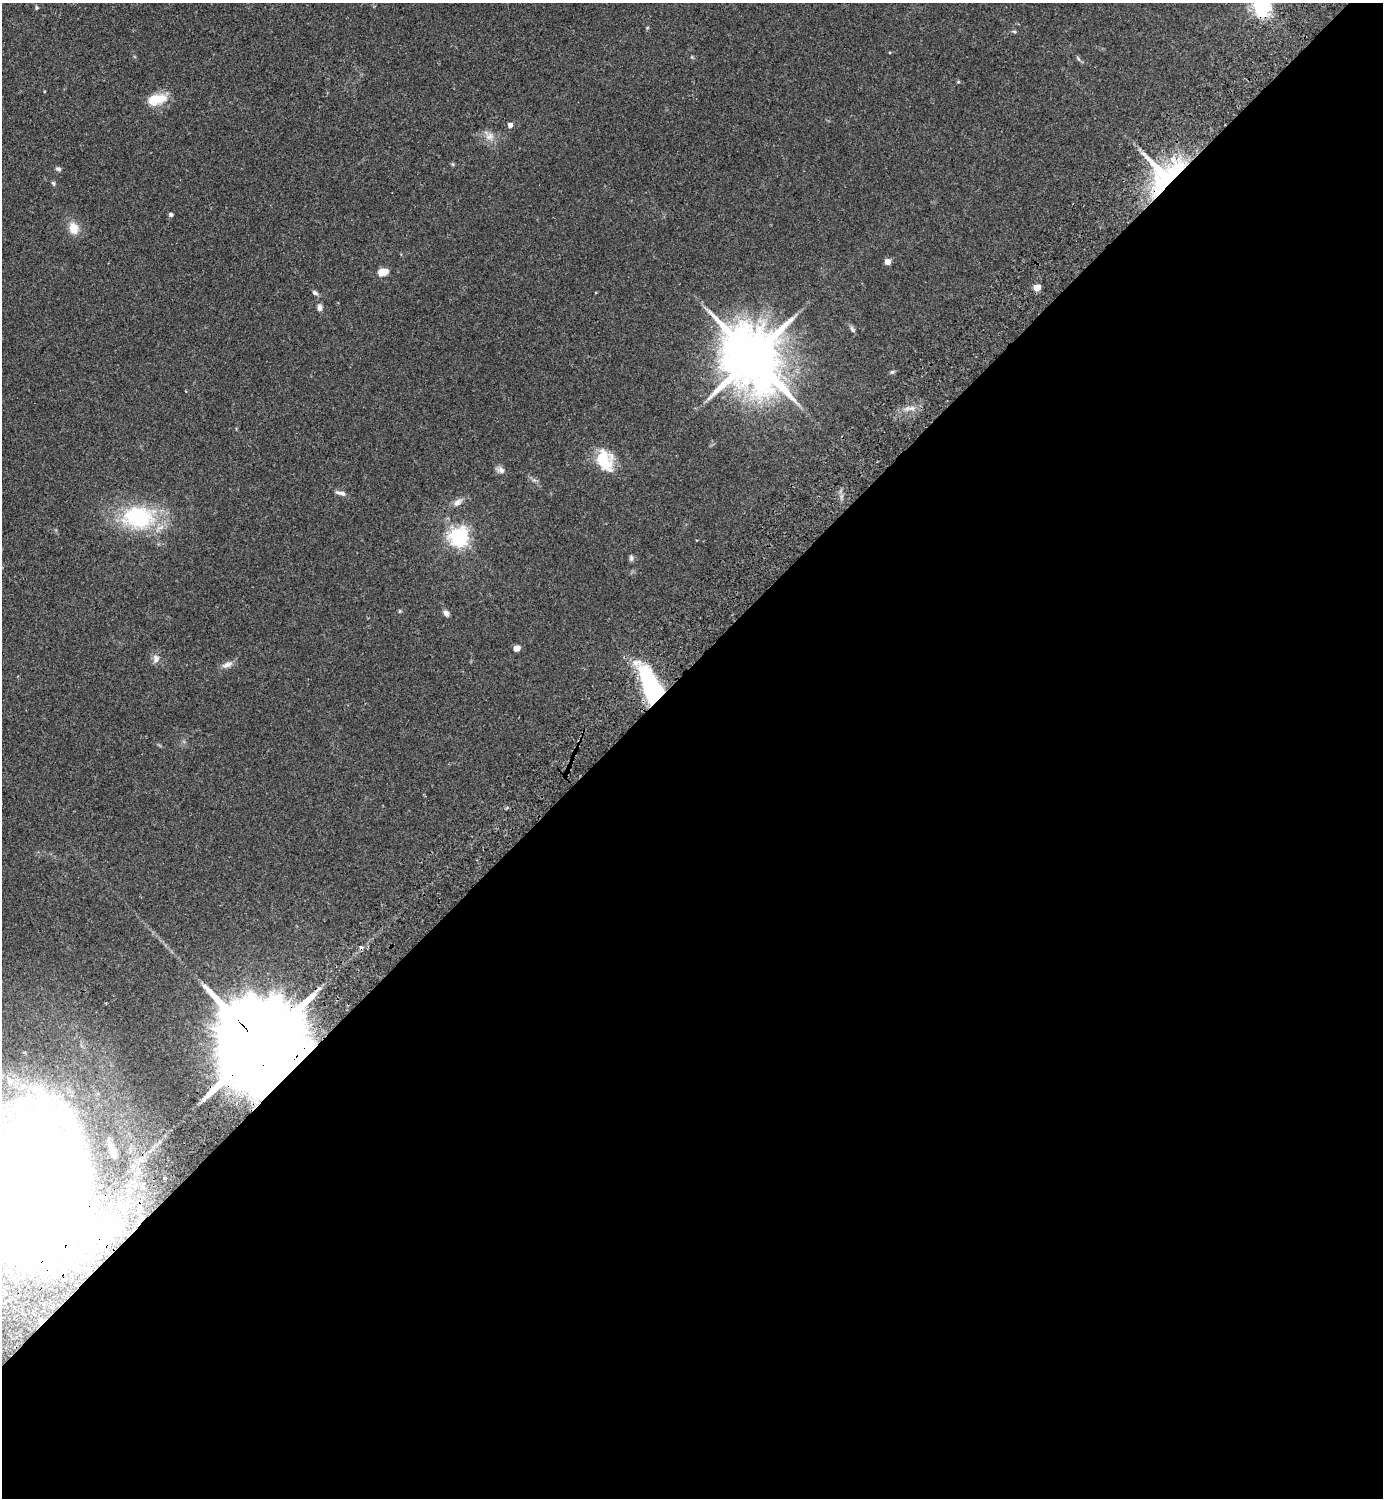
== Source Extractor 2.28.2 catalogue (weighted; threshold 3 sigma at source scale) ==
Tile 15 of 4 x 4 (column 3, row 4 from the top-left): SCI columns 3106-4486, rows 45-1540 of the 6069 x 6073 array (HDU 1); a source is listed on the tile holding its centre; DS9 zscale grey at full resolution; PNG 1385 x 1500 px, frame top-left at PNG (2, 3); no overlay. Shown black and unused: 56% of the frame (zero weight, under 2 of 3 exposures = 3% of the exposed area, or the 3 px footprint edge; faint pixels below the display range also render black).
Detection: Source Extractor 2.28.2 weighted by HDU 2 'WHT'; one run over the whole footprint, this tile lists its part. Background 0.174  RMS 0.0076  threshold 0.0341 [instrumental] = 3 sigma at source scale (4.5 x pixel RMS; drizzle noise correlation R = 1.50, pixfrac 1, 0.05/0.05 arcsec/px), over >= 5 px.
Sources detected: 44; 1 inside a brighter object's white glare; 2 cosmic-ray / hot-pixel residue — not listed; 1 inside a brighter listed object's ellipse — not listed separately; the other 40 listed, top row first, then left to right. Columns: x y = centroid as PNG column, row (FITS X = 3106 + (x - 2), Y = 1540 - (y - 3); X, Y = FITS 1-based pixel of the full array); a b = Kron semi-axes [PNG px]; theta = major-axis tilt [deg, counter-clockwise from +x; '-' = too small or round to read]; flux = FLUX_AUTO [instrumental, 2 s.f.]
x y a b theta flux
1262 7 6 6 - 340
37 8 5 4 - 0.95
1014 31 6 4 -3 0.98
1078 58 8 4 -49 1.3
958 82 5 3 - 0.69
157 99 25 12 15 16
510 125 4 4 - 4
489 136 12 10 35 5.6
58 169 7 5 -19 1.7
1165 174 49 37 -16 88
53 183 7 4 -69 1.1
171 215 5 4 - 1.9
73 228 13 10 -73 11
888 262 5 4 - 7.9
383 272 11 7 18 8.7
1037 287 5 5 - 14
315 293 8 5 -33 2
320 307 8 6 83 2.9
852 329 11 5 -58 2
753 358 22 14 -51 6400
892 372 6 5 - 1.2
912 408 8 5 -8 3
604 461 30 17 -66 23
501 470 11 8 -23 3.1
341 493 15 5 -15 3
457 502 14 7 38 4.1
138 517 44 30 -5 66
459 537 7 7 - 370
631 558 8 5 84 1.7
400 611 6 4 89 0.76
446 613 7 5 -62 3.3
517 648 5 4 - 9.1
156 659 12 9 -89 4
227 665 16 7 20 4.1
651 687 35 12 -68 140
263 1048 48 19 -50 25000
9 1082 11 9 -87 5.4
165 1178 2 2 - 0.75
31 1194 117 81 52 2000
125 1206 8 8 - 3.6
Overlapping masked pixels (flux is a lower limit): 4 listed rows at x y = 1165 174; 651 687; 263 1048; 31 1194
Isophote crosses this tile's border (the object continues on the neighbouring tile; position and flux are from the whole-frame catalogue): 2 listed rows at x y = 1262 7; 31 1194